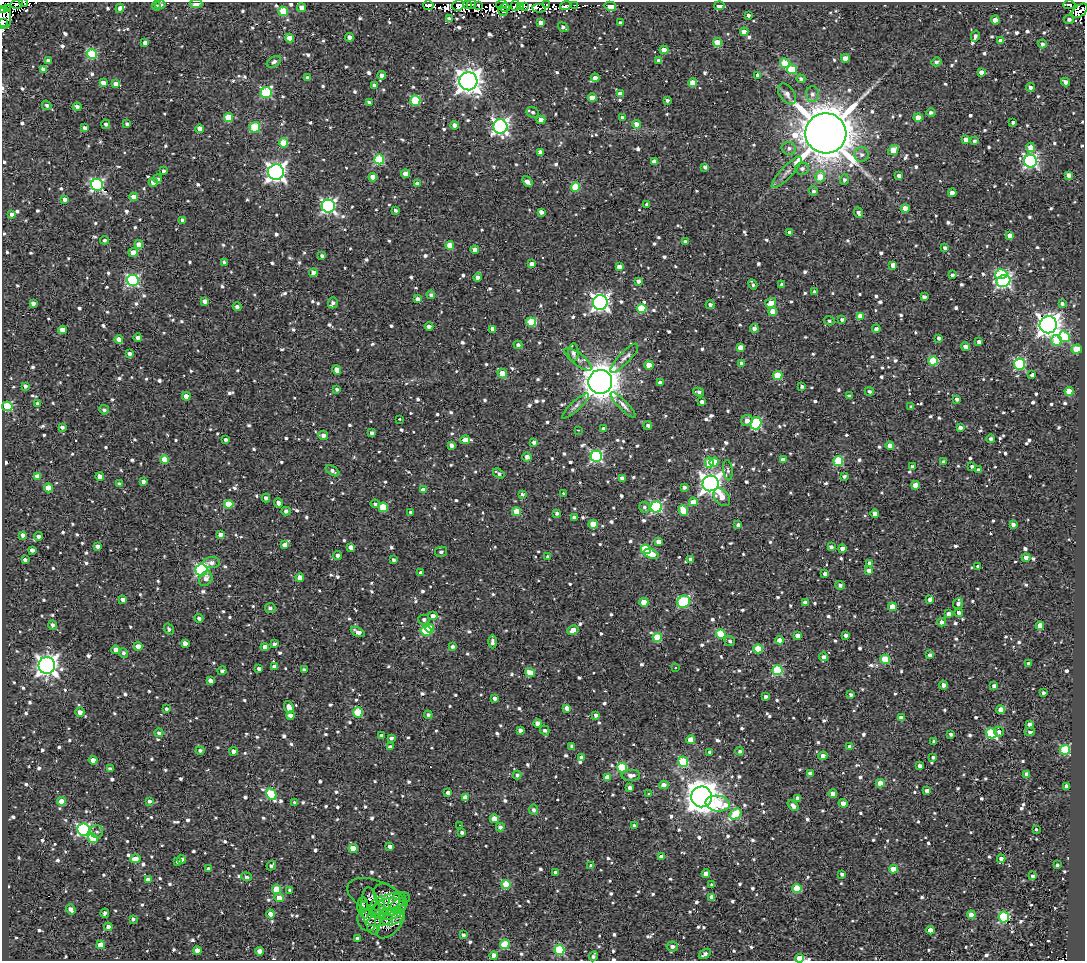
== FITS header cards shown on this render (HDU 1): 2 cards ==
NAXIS1  =                 1083
NAXIS2  =                  959

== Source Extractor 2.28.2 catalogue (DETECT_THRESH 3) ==
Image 1083 x 959 px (HDU 1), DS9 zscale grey, 1 PNG px = 1 image px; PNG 1087 x 963 px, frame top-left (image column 1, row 959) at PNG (2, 2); each listed source drawn as its Kron ellipse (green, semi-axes under 4 px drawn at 4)
Background 1.71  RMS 4.9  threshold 14.7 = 3 sigma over >= 5 px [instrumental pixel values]
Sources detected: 1285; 9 with non-positive FLUX_AUTO (blend fragments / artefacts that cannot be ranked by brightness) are neither listed nor drawn; of the other 1276, the 500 brightest by FLUX_AUTO listed and drawn (776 fainter detections omitted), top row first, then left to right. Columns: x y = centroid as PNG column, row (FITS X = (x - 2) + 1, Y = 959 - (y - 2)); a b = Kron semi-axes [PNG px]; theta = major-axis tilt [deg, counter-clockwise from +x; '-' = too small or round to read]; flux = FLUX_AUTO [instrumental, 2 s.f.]
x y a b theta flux
24 2 4 2 - 1.6e+03
17 4 6 3 11 8.9e+03
196 4 6 4 3 2.2e+03
467 4 4 3 - 7.5e+03
471 4 5 3 - 1.6e+03
502 4 6 3 10 2.7e+03
547 4 4 3 - 9.7e+03
161 5 5 4 - 9.4e+02
428 5 5 5 - 3.4e+03
458 5 6 5 - 3.5e+03
478 5 4 2 - 1.1e+03
515 5 5 4 - 4.3e+03
565 5 5 3 - 1.9e+03
575 5 3 3 - 1.3e+03
1069 5 6 4 1 1.6e+03
156 6 5 4 - 9.2e+02
520 6 4 2 - 1.5e+03
610 6 6 4 -14 2.0e+04
719 6 5 4 - 2.7e+03
525 7 2 2 - 1.4e+03
120 8 4 4 - 1.5e+03
302 8 4 4 - 3.3e+03
504 8 5 2 - 1.2e+03
539 8 7 2 -6 1.8e+03
3 9 3 2 - 5.1e+03
8 9 3 2 - 1.0e+03
283 11 5 4 - 1.2e+04
503 11 5 3 - 1.0e+03
1080 11 9 5 38 3.8e+03
748 15 3 3 - 8.7e+02
4 18 11 7 89 1.6e+03
450 18 3 3 - 2.8e+03
1069 19 5 4 - 1.1e+03
995 20 4 4 - 3.7e+03
2 23 3 2 - 5.3e+03
541 23 4 4 - 2.0e+03
620 23 4 4 - 1.4e+03
563 27 6 3 -37 8.9e+02
744 32 4 4 - 2.6e+03
975 36 5 3 - 9.5e+02
349 37 4 4 - 2.0e+03
290 38 4 4 - 5.0e+03
1001 41 4 4 - 2.7e+03
145 42 4 4 - 1.4e+03
718 43 4 4 - 9.6e+03
1042 44 4 4 - 1.1e+03
664 50 4 4 - 4.3e+03
92 54 5 5 - 2.4e+04
845 58 4 4 - 3.9e+03
48 61 4 4 - 1.3e+03
659 61 4 4 - 1.6e+03
274 62 8 5 31 1.2e+03
937 62 5 4 - 9.4e+02
785 63 5 4 - 1.3e+04
43 69 4 3 - 2.6e+03
792 69 5 5 - 1.3e+04
981 72 4 4 - 2.1e+03
381 75 4 4 - 1.2e+03
758 75 4 4 - 1.6e+03
308 78 4 4 - 2.1e+03
595 78 4 4 - 2.1e+03
801 79 4 4 - 1.1e+03
468 81 9 9 - 3.1e+05
1065 82 4 4 - 2.0e+03
103 83 4 4 - 2.4e+03
693 83 4 4 - 6.4e+03
116 84 4 4 - 2.8e+03
374 85 4 4 - 1.2e+03
1030 87 4 4 - 1.5e+03
266 92 5 5 - 2.9e+04
620 94 4 4 - 2.5e+03
787 94 12 7 -54 1.8e+03
812 94 8 6 -88 1.4e+03
592 98 4 4 - 5.3e+03
667 100 3 3 - 8.6e+02
415 101 5 5 - 1.7e+04
369 102 4 3 - 9.6e+02
47 105 5 4 - 8.4e+02
77 107 4 4 - 1.3e+03
533 112 6 5 - 9.4e+02
931 113 4 4 - 9.6e+02
229 118 4 4 - 9.2e+03
622 118 4 3 - 1.6e+03
918 118 4 4 - 6.5e+03
541 120 4 4 - 3.7e+03
1013 122 4 3 - 9.1e+02
106 124 5 4 - 9.0e+02
127 124 4 3 - 8.4e+02
636 124 4 4 - 2.8e+03
455 125 4 4 - 2.3e+03
500 126 7 7 - 1.0e+05
255 127 5 5 - 1.5e+04
85 128 4 3 - 1.5e+03
200 129 4 4 - 3.6e+03
826 133 20 20 - 1.5e+06
966 139 4 4 - 2.1e+03
974 141 4 4 - 8.7e+02
283 143 5 4 - 9.8e+03
1031 147 5 4 - 4.2e+03
789 148 7 6 - 1.3e+03
893 150 6 4 43 6.6e+03
540 152 4 3 - 1.8e+03
861 154 7 7 - 1.4e+03
379 159 5 5 - 2.3e+04
1030 161 6 6 - 7.0e+04
655 162 4 4 - 4.4e+03
705 167 4 3 - 8.6e+02
802 169 7 6 - 1.4e+03
163 171 4 3 - 1.1e+03
276 172 8 8 - 1.6e+05
787 172 21 6 47 2.3e+03
406 174 4 4 - 2.7e+03
899 175 4 3 - 1.2e+03
1069 175 4 4 - 2.1e+03
373 177 4 4 - 2.6e+03
820 177 6 5 - 7.0e+03
158 179 4 4 - 1.0e+03
844 180 5 4 - 8.5e+02
153 182 4 4 - 2.8e+03
527 182 6 4 -52 2.7e+03
417 184 4 4 - 1.5e+03
97 185 6 6 - 6.0e+04
576 187 4 4 - 1.3e+04
813 191 4 4 - 8.8e+02
952 193 4 4 - 2.6e+03
133 197 4 4 - 3.2e+03
65 199 4 4 - 1.5e+03
647 205 3 3 - 1.2e+03
328 206 6 6 - 8.1e+04
905 208 4 4 - 4.3e+03
396 210 3 3 - 8.9e+02
541 212 4 4 - 1.5e+03
858 213 5 4 - 9.2e+02
11 214 4 3 - 1.1e+03
183 220 4 4 - 1.2e+03
790 233 4 4 - 2.1e+03
1010 236 4 4 - 2.9e+03
104 240 4 4 - 9.0e+02
685 242 4 3 - 1.0e+03
139 244 5 4 - 3.4e+03
450 245 4 4 - 6.4e+03
945 248 4 4 - 9.6e+02
475 249 4 4 - 1.7e+03
133 252 5 4 - 3.7e+03
322 256 4 3 - 8.2e+02
224 262 4 3 - 8.3e+02
532 264 4 4 - 2.0e+03
893 265 4 4 - 2.2e+03
619 267 4 4 - 1.9e+03
313 272 4 4 - 2.7e+03
1001 274 6 5 - 2.4e+04
952 275 3 3 - 8.3e+02
478 277 4 4 - 1.6e+03
133 280 6 5 - 5.0e+04
638 281 4 4 - 1.4e+03
1003 281 7 6 - 6.6e+04
753 284 5 3 - 8.5e+02
782 285 4 3 - 8.6e+02
815 292 4 4 - 1.5e+03
431 295 4 4 - 8.4e+02
924 297 4 4 - 1.3e+03
417 299 4 3 - 1.4e+03
205 301 4 4 - 2.0e+03
600 302 7 7 - 1.3e+05
33 303 4 4 - 1.6e+03
333 303 5 4 - 1.0e+03
771 303 5 4 - 5.1e+03
1062 303 4 4 - 1.0e+03
710 305 4 4 - 9.9e+02
237 307 4 3 - 9.6e+02
642 308 5 4 - 1.2e+04
773 312 4 4 - 4.9e+03
860 316 4 4 - 3.5e+03
842 320 4 3 - 1.1e+03
829 321 5 4 - 8.5e+02
531 322 5 4 - 1.2e+04
1048 325 8 8 - 2.6e+05
429 327 4 3 - 1.4e+03
493 329 4 4 - 2.6e+03
754 329 4 4 - 1.5e+03
876 329 4 4 - 1.4e+03
62 330 4 4 - 4.0e+03
1064 337 6 5 - 2.0e+04
138 338 4 4 - 1.1e+03
939 338 4 3 - 1.1e+03
119 339 4 4 - 2.8e+03
1056 340 5 5 - 1.2e+04
979 342 4 3 - 1.3e+03
518 345 4 4 - 9.6e+02
740 347 4 4 - 3.5e+03
965 347 4 4 - 1.8e+03
1077 349 5 4 - 7.9e+03
574 352 9 5 -90 1.2e+03
129 354 4 4 - 1.5e+03
624 358 19 5 46 2.0e+03
578 359 17 6 -38 1.6e+03
933 361 5 4 - 1.6e+04
742 363 4 4 - 2.6e+03
1019 364 5 5 - 3.2e+04
649 365 4 4 - 5.3e+03
337 370 5 4 - 2.9e+03
502 373 5 4 - 5.0e+03
1032 375 4 3 - 1.2e+03
777 376 5 4 - 1.2e+04
600 382 12 12 - 7.2e+05
660 383 4 4 - 1.6e+03
25 386 3 3 - 1.4e+03
802 386 3 3 - 8.6e+02
337 389 4 3 - 8.2e+02
869 391 4 4 - 8.3e+02
1069 391 4 4 - 7.3e+03
699 392 5 4 - 1.1e+03
186 396 4 4 - 2.8e+03
849 396 4 3 - 1.2e+03
957 399 4 3 - 9.8e+02
702 402 4 3 - 1.4e+03
37 404 4 3 - 9.1e+02
623 405 17 4 -46 1.6e+03
7 406 5 5 - 2.3e+04
575 406 18 4 42 1.3e+03
911 407 3 3 - 8.8e+02
104 410 5 4 - 8.6e+02
400 419 3 3 - 8.2e+02
747 421 6 5 - 2.6e+03
756 423 6 5 - 3.1e+04
648 425 4 4 - 9.1e+02
62 427 4 3 - 1.2e+03
960 427 4 3 - 1.5e+03
604 429 4 4 - 2.0e+03
578 430 3 2 - 8.6e+02
372 433 4 3 - 1.0e+03
323 435 5 4 - 1.4e+03
991 439 4 4 - 9.3e+02
226 440 4 3 - 8.8e+02
465 440 5 4 - 3.9e+03
534 442 4 3 - 1.4e+03
451 445 4 4 - 1.3e+03
890 445 4 4 - 2.4e+03
596 456 6 5 - 5.1e+04
527 457 4 4 - 1.7e+03
165 460 4 4 - 8.2e+03
783 460 4 4 - 2.8e+03
838 461 5 5 - 2.0e+04
714 462 5 4 - 6.4e+03
943 462 4 3 - 8.7e+02
709 463 5 4 - 1.3e+04
912 466 3 3 - 8.6e+02
972 466 4 3 - 8.5e+02
728 470 10 4 -82 9.0e+02
978 470 4 4 - 8.4e+02
332 471 7 4 -32 1.3e+03
499 474 6 4 -33 9.9e+02
37 476 4 4 - 2.3e+03
100 476 4 4 - 2.5e+03
844 476 4 3 - 8.2e+02
622 478 4 4 - 1.6e+03
143 482 4 3 - 1.2e+03
711 483 8 7 - 2.0e+05
119 484 4 4 - 8.4e+02
916 485 4 4 - 5.5e+03
684 487 4 3 - 1.0e+03
48 488 4 4 - 6.6e+03
424 490 4 4 - 4.1e+03
563 493 3 3 - 2.9e+03
522 494 4 4 - 8.1e+02
722 497 10 7 -51 3.8e+03
266 498 4 4 - 1.4e+03
693 502 4 4 - 3.8e+03
278 503 4 3 - 1.5e+03
229 504 5 4 - 1.0e+04
375 504 4 4 - 8.8e+02
383 507 5 4 - 1.2e+04
644 507 5 5 - 8.4e+02
656 507 5 5 - 4.0e+04
286 511 4 4 - 1.0e+03
683 511 5 4 - 9.7e+03
411 512 3 3 - 1.0e+03
517 512 4 4 - 8.4e+03
557 513 4 3 - 9.4e+02
875 514 4 4 - 2.0e+03
574 517 4 3 - 8.7e+02
593 524 4 4 - 7.0e+03
1013 524 4 4 - 1.1e+03
738 525 4 3 - 1.0e+03
23 535 4 3 - 1.5e+03
220 535 4 4 - 2.0e+03
39 536 5 3 - 1.0e+03
658 541 4 4 - 1.9e+03
284 545 4 4 - 1.6e+03
97 546 4 3 - 1.7e+03
351 547 4 3 - 2.4e+03
831 547 4 3 - 9.8e+02
842 548 4 4 - 2.7e+03
646 549 5 4 - 2.3e+04
32 550 4 4 - 1.5e+03
441 552 6 5 - 9.5e+02
651 554 7 4 -22 5.7e+03
338 556 4 4 - 1.1e+03
548 557 3 3 - 9.2e+02
1026 557 4 4 - 1.9e+03
691 559 4 4 - 2.1e+03
25 560 4 3 - 1.1e+03
393 560 4 3 - 8.5e+02
212 563 8 5 1 1.8e+03
869 563 4 4 - 1.5e+03
978 567 4 3 - 1.4e+03
201 570 6 6 - 5.3e+04
869 571 4 4 - 2.1e+03
421 573 4 3 - 1.0e+03
825 574 3 3 - 1.2e+03
300 577 4 4 - 3.3e+03
206 579 8 6 52 1.7e+03
840 585 4 4 - 1.0e+03
123 599 4 3 - 1.5e+03
930 599 4 4 - 1.7e+03
644 602 4 4 - 6.4e+03
684 602 7 5 29 2.4e+04
805 602 4 4 - 1.9e+03
958 604 5 5 - 1.3e+03
892 607 4 4 - 6.5e+03
270 608 5 5 - 1.0e+03
959 613 4 4 - 1.2e+03
948 614 4 4 - 1.5e+03
433 616 5 4 - 1.9e+03
199 618 4 4 - 9.2e+02
424 620 5 5 - 1.1e+03
942 622 4 4 - 1.6e+03
53 625 5 4 - 9.6e+02
1040 626 4 4 - 4.1e+03
430 628 4 3 - 5.0e+03
169 629 6 4 -53 9.0e+02
573 630 6 4 28 2.6e+03
426 631 5 5 - 1.9e+04
358 632 8 4 -28 1.8e+03
721 634 5 4 - 1.5e+04
845 635 3 3 - 1.2e+03
797 636 4 4 - 2.1e+03
657 637 4 4 - 1.3e+04
780 640 4 4 - 5.0e+03
730 641 5 4 - 9.0e+02
492 642 7 3 90 1.2e+03
185 643 4 4 - 2.2e+03
274 644 4 4 - 9.1e+02
138 646 4 4 - 4.5e+03
265 647 4 4 - 2.4e+03
452 647 4 4 - 9.2e+02
758 649 4 4 - 1.1e+04
116 650 4 4 - 2.4e+03
123 653 5 4 - 9.0e+02
930 655 4 3 - 1.5e+03
824 657 4 4 - 1.3e+03
885 659 4 4 - 1.3e+04
1029 664 3 3 - 1.1e+03
47 665 8 8 - 2.0e+05
274 666 4 4 - 1.5e+03
675 668 3 3 - 2.5e+03
259 669 4 3 - 1.1e+03
304 670 4 3 - 9.1e+02
777 670 5 5 - 2.4e+04
222 671 4 3 - 8.9e+02
530 672 5 4 - 5.9e+03
211 681 4 3 - 1.8e+03
943 685 4 4 - 1.7e+03
994 686 4 4 - 1.3e+03
1043 693 3 3 - 8.2e+02
851 695 4 3 - 1.1e+03
766 697 4 3 - 1.1e+03
495 698 4 3 - 1.5e+03
289 707 6 4 -73 2.9e+03
567 708 4 4 - 2.3e+03
166 709 4 4 - 8.3e+02
1001 710 4 4 - 3.4e+03
80 712 5 4 - 2.4e+03
358 712 5 4 - 1.2e+04
290 715 4 3 - 1.7e+03
428 715 4 4 - 8.3e+02
596 715 4 3 - 1.4e+03
901 718 4 4 - 1.8e+03
538 723 4 4 - 2.3e+03
1029 724 4 4 - 1.1e+03
520 730 4 4 - 1.3e+03
545 730 5 4 - 1.1e+03
999 732 5 5 - 9.9e+02
1030 732 5 3 - 9.3e+02
159 733 4 4 - 8.1e+02
991 733 5 5 - 2.6e+04
951 734 3 3 - 8.8e+02
381 736 3 3 - 9.9e+02
391 738 4 3 - 9.9e+02
690 740 4 4 - 5.5e+03
934 741 3 3 - 8.9e+02
572 746 4 3 - 1.1e+03
390 747 4 3 - 1.5e+03
850 747 4 4 - 3.2e+03
200 750 4 4 - 8.2e+02
1065 750 5 5 - 2.6e+04
234 751 4 4 - 2.2e+03
740 751 4 4 - 9.0e+02
710 752 4 4 - 8.2e+02
823 756 4 4 - 1.6e+03
933 757 4 3 - 8.7e+02
581 758 4 4 - 1.9e+03
93 760 4 4 - 3.2e+03
683 762 5 5 - 2.2e+04
920 766 4 3 - 1.2e+03
622 767 5 5 - 1.8e+04
110 769 4 4 - 1.3e+03
810 773 4 4 - 1.7e+03
1027 774 4 4 - 3.5e+03
517 775 4 4 - 9.5e+02
631 775 9 5 3 1.9e+03
607 777 4 4 - 3.1e+03
880 783 4 4 - 5.7e+03
664 785 5 4 - 2.4e+03
1066 786 4 3 - 2.0e+03
630 788 4 4 - 1.6e+03
927 791 4 4 - 2.0e+03
448 793 4 3 - 1.2e+03
271 794 6 5 - 2.2e+04
649 794 4 4 - 9.1e+02
833 794 4 4 - 3.2e+03
465 797 4 4 - 2.2e+03
702 797 10 10 - 6.2e+05
798 798 4 4 - 1.5e+03
61 801 4 4 - 4.5e+03
149 801 4 4 - 9.2e+02
295 802 4 3 - 8.8e+02
843 803 4 4 - 2.0e+03
718 804 12 8 -7 1.4e+04
793 806 6 4 -43 1.6e+03
534 810 5 4 - 1.0e+03
736 814 6 5 - 1.7e+04
494 819 4 4 - 4.6e+03
459 825 3 2 - 1.2e+03
634 826 3 3 - 9.5e+02
500 827 4 4 - 1.2e+03
83 830 6 6 - 4.7e+04
1036 830 3 3 - 2.8e+03
97 831 6 6 - 8.4e+02
462 832 4 3 - 9.2e+02
93 838 5 4 - 8.5e+03
390 846 4 4 - 1.5e+03
353 848 4 4 - 7.1e+03
661 857 4 4 - 2.9e+03
135 859 5 4 - 3.9e+03
182 859 4 4 - 1.9e+03
1001 859 4 4 - 1.7e+03
178 862 4 3 - 9.1e+02
271 865 5 3 - 1.0e+03
1057 865 4 3 - 1.0e+03
591 866 4 3 - 1.3e+03
208 869 4 4 - 1.2e+03
893 869 4 4 - 8.2e+03
556 872 4 3 - 1.2e+03
706 874 4 4 - 4.4e+03
842 874 4 3 - 9.4e+02
1033 876 4 3 - 1.4e+03
246 877 5 4 - 8.9e+02
148 880 4 4 - 2.5e+03
506 884 4 4 - 1.5e+04
712 885 4 3 - 1.0e+03
797 888 4 4 - 1.0e+04
277 889 4 4 - 9.4e+03
290 890 4 3 - 1.0e+03
387 896 14 11 -38 2.1e+03
376 897 31 16 -22 4.6e+03
712 897 4 4 - 2.5e+03
279 898 4 4 - 3.7e+03
397 901 10 7 43 1.3e+03
390 902 21 8 14 2.2e+03
363 905 8 5 85 1.2e+03
399 906 10 6 32 9.7e+02
71 909 5 4 - 1.8e+03
378 909 10 5 56 9.1e+02
388 909 17 10 10 2.9e+03
365 910 8 5 -83 9.1e+02
371 911 24 9 -82 3.2e+03
105 913 5 3 - 1.1e+03
271 914 4 4 - 3.3e+03
971 915 4 4 - 3.7e+03
393 917 12 7 22 1.8e+03
1004 917 5 5 - 3.0e+04
133 919 4 3 - 8.5e+02
367 920 11 9 -66 1.1e+03
380 920 13 6 11 1.7e+03
390 924 18 9 46 2.2e+03
108 927 4 4 - 2.1e+03
930 930 4 4 - 3.3e+03
463 935 4 4 - 1.0e+03
358 938 4 4 - 1.2e+03
505 944 5 4 - 1.3e+04
101 945 4 4 - 4.6e+03
672 947 5 5 - 1.4e+03
559 950 5 5 - 2.0e+04
197 951 4 4 - 4.2e+03
260 951 4 4 - 3.1e+03
705 954 7 4 34 1.4e+03
494 955 4 4 - 2.2e+03
593 956 5 3 - 9.5e+02
800 958 4 4 - 6.6e+03
At the frame edge (FLAGS 8, measured only in part): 7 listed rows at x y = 24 2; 17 4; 196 4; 3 9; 4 18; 2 23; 800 958
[776 fainter detections neither listed nor drawn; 9 non-positive-flux detections neither listed nor drawn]